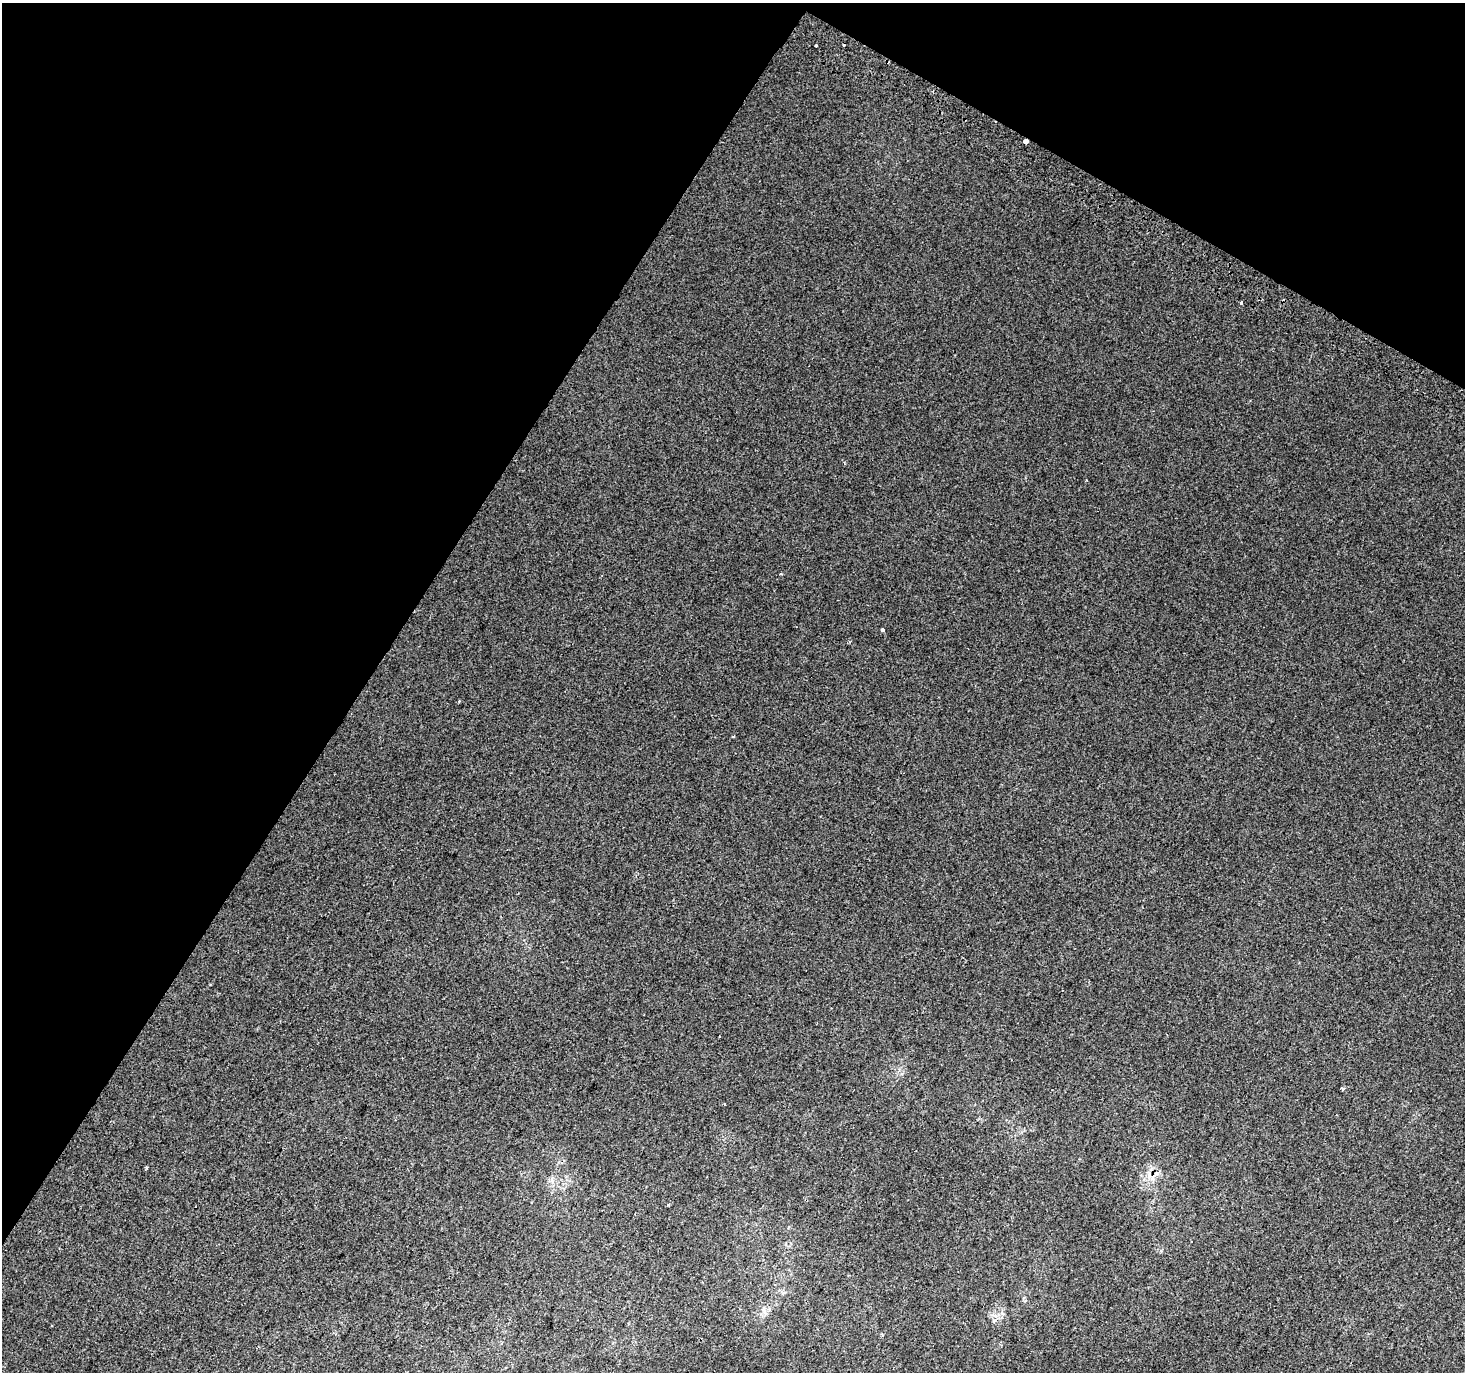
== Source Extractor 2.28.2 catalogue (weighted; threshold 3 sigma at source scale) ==
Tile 2 of 4 x 4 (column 2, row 1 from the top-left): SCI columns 1494-2956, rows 4408-5777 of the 5905 x 6006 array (HDU 1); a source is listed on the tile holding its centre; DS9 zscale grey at full resolution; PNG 1467 x 1374 px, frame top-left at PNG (2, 3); no overlay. Shown black and unused: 31% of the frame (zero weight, under 2 of 3 exposures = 2% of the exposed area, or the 3 px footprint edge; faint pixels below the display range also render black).
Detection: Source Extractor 2.28.2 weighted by HDU 2 'WHT'; one run over the whole footprint, this tile lists its part. Background 0.00434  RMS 0.0038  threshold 0.0172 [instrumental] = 3 sigma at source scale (4.5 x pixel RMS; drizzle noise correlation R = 1.50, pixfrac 1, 0.0396/0.0396 arcsec/px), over >= 5 px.
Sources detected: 9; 1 cosmic-ray / hot-pixel residue — not listed; the other 8 listed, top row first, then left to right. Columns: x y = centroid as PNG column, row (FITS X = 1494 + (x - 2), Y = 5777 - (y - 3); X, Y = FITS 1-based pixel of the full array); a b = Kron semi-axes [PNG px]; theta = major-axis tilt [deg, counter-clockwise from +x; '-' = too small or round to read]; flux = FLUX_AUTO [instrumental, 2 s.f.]
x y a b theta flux
816 45 3 3 - 4.3
1026 141 4 3 - 14
1241 302 3 3 - 1.8
882 630 4 3 - 1.3
1343 1089 5 4 - 0.52
724 1104 3 2 - 0.26
1153 1178 9 4 82 1.3
668 1205 3 3 - 0.49
Overlapping masked pixels (flux is a lower limit): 2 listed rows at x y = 1026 141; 1153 1178